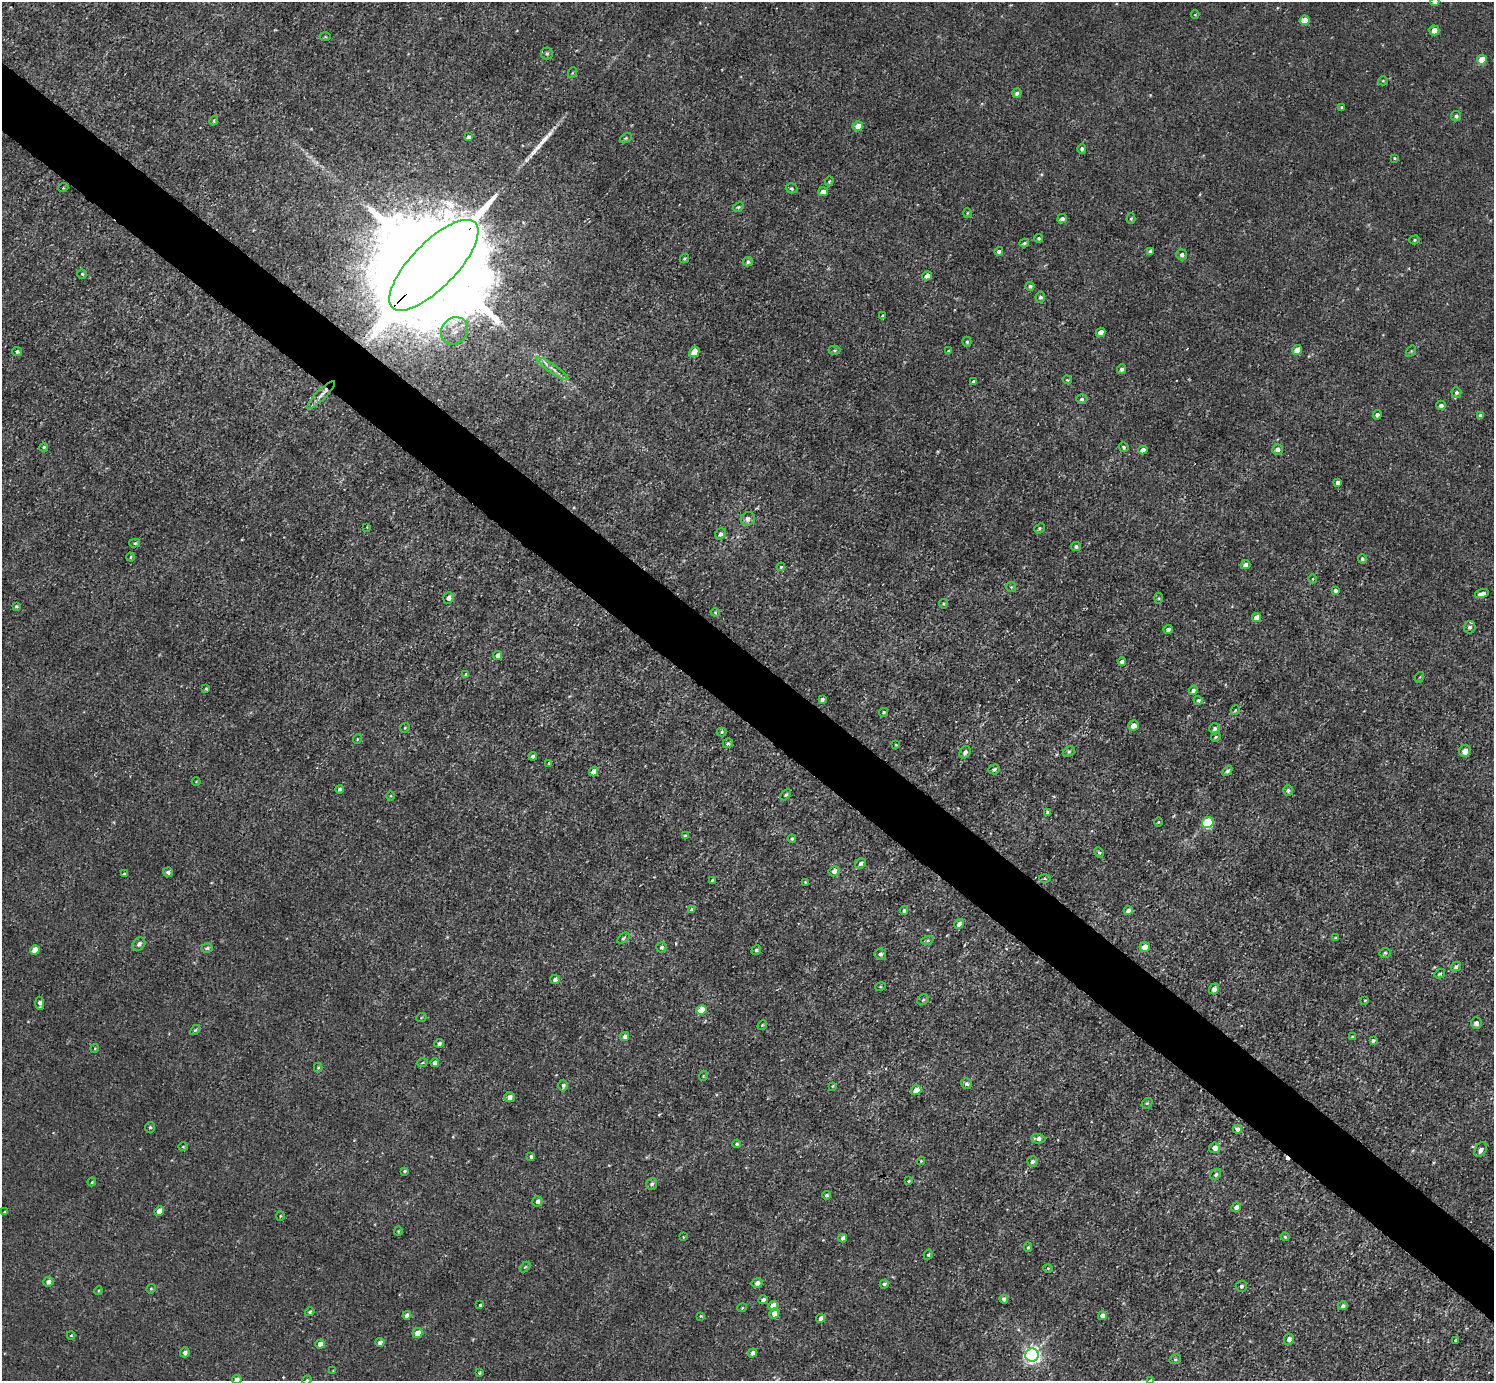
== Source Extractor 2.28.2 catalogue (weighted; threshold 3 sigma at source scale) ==
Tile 6 of 4 x 4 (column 2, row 2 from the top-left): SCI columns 1493-2984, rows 2918-4296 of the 5970 x 5973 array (HDU 1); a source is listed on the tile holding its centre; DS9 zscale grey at full resolution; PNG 1496 x 1383 px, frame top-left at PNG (2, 2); each listed source drawn as its Kron ellipse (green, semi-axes under 4 px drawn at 4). Shown black and unused: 5% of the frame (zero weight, under 3 of 5 exposures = <1% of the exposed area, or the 3 px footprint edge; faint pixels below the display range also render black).
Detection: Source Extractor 2.28.2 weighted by HDU 2 'WHT'; one run over the whole footprint, this tile lists its part. Background 0.00405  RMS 0.006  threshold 0.0269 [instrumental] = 3 sigma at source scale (4.5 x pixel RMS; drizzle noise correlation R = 1.50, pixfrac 1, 0.05/0.05 arcsec/px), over >= 5 px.
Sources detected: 240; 2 too faint to see at this stretch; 1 cosmic-ray / hot-pixel residue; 1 long thin detection or spike segment (spike, bleed or trail) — neither listed nor drawn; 1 inside a brighter listed object's ellipse — not listed separately; the other 235 listed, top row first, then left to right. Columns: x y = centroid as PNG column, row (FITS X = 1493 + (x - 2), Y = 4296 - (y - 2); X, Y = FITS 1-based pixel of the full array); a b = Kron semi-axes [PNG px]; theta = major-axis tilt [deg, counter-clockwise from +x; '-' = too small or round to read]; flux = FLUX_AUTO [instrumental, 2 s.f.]
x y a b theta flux
1435 2 4 4 - 2.7
1195 14 4 3 - 0.45
1305 20 5 4 - 10
1434 30 5 5 - 4.6
325 37 5 3 - 0.63
547 53 6 6 - 1.2
1482 60 5 5 - 11
572 73 5 3 - 0.55
1383 81 5 4 - 0.74
1017 93 5 4 - 1.9
1342 107 4 3 - 0.84
1456 116 5 5 - 1.5
214 121 5 3 - 0.76
858 126 5 5 - 7.1
468 137 4 4 - 2
626 138 6 4 32 0.81
1082 149 5 4 - 1.5
1395 158 3 2 - 0.62
829 181 5 4 - 0.78
63 188 5 3 - 0.52
792 188 6 5 - 1.1
823 192 5 4 - 4.3
738 207 6 4 26 0.88
967 213 5 3 - 0.59
1062 219 5 4 - 2.3
1131 219 5 4 - 0.82
1039 238 4 4 - 1.1
1414 240 5 4 - 0.91
1024 243 5 3 - 1.1
999 251 4 4 - 1.9
1150 251 4 4 - 1.8
1182 255 6 5 - 2.2
684 258 5 4 - 0.8
748 262 5 4 - 1.6
434 265 59 22 46 50000
82 274 5 4 - 0.95
927 276 5 4 - 3.5
1030 286 4 4 - 1.4
1040 297 5 4 - 1.7
883 316 4 3 - 1.2
454 331 14 12 50 7.4
1101 332 5 4 - 5.1
967 342 5 4 - 1.1
834 350 6 4 3 1
1297 350 5 4 - 6.3
17 351 5 4 - 1.5
949 351 4 4 - 1.5
1411 351 6 4 56 0.89
694 352 5 5 - 9.3
553 369 19 4 -34 3.5
1121 369 5 4 - 1.4
1067 380 4 3 - 0.55
973 381 3 3 - 0.72
1456 393 5 5 - 1.5
321 395 18 5 45 4.1
1082 399 5 5 - 1.3
1441 405 5 4 - 2.3
1377 415 5 4 - 1.4
1481 415 4 3 - 2
44 447 4 4 - 1
1124 447 5 5 - 1.2
1277 449 5 5 - 2.7
1143 450 4 4 - 4.5
1338 482 4 4 - 2.4
748 519 7 6 - 2.9
367 527 3 3 - 0.51
1039 528 5 4 - 1
720 534 6 5 - 2.1
135 543 5 4 - 0.98
1076 546 5 4 - 1.7
130 557 4 3 - 0.56
1362 559 5 4 - 1.3
1245 565 5 4 - 2.2
781 567 4 4 - 0.85
1313 579 4 3 - 0.56
1011 587 5 5 - 0.81
1336 590 4 4 - 2.1
1482 594 7 4 15 3.6
448 598 6 5 - 2.6
1159 598 5 3 - 0.76
943 604 5 4 - 0.71
16 606 3 3 - 1.2
715 612 4 4 - 0.63
1257 617 5 4 - 5.6
1470 627 6 6 - 2
1168 629 4 4 - 2
497 655 4 4 - 3.3
1122 661 4 4 - 2.5
466 674 4 3 - 0.66
1420 677 5 3 - 0.55
206 689 3 3 - 0.68
1193 690 5 4 - 2.2
822 699 4 3 - 1.9
1198 700 5 4 - 1
1235 710 5 3 - 0.66
884 712 4 4 - 0.91
1133 726 5 5 - 5
405 728 5 4 - 0.76
1215 728 5 5 - 1.6
722 732 5 4 - 0.79
1216 737 5 4 - 0.86
357 739 5 3 - 0.51
728 743 5 4 - 1.4
896 745 4 3 - 0.54
1465 751 6 5 - 4.1
965 752 7 5 58 2.3
1069 752 6 4 29 1.1
533 756 4 3 - 2
549 763 3 3 - 0.76
994 769 6 5 - 1.5
1227 771 6 4 49 1.4
593 772 5 4 - 5.7
196 782 4 3 - 0.48
339 789 4 4 - 1.3
1288 790 5 5 - 1.8
786 795 6 4 44 1.2
391 796 5 3 - 0.59
1048 812 4 3 - 1.2
1159 822 5 3 - 0.57
1208 822 6 5 - 50
685 836 4 3 - 1.2
792 839 4 3 - 1.4
1099 852 5 4 - 1.1
860 863 6 4 29 1.9
834 871 5 5 - 3.1
168 872 5 4 - 1.6
124 874 4 3 - 0.7
1045 878 5 3 - 0.8
712 880 3 2 - 0.61
805 882 3 2 - 0.53
692 910 4 4 - 3
904 910 4 3 - 0.98
1128 910 4 4 - 2.8
959 924 5 4 - 2.9
623 938 7 4 36 1.1
1335 938 4 4 - 0.63
927 940 6 4 19 0.9
139 944 7 6 - 3
661 947 5 5 - 1.6
1145 947 5 5 - 6.9
207 948 6 4 16 1.5
35 950 5 4 - 7.3
756 950 5 4 - 1.2
1385 953 5 5 - 1
880 954 6 5 - 2
1456 967 5 4 - 1.5
1440 974 5 4 - 1.1
555 979 4 4 - 2.1
880 987 5 3 - 0.59
1214 989 5 5 - 3.2
923 1000 6 5 - 1
1365 1000 3 3 - 0.58
40 1003 6 4 -85 2.7
701 1010 5 4 - 15
421 1018 5 3 - 0.55
1476 1023 5 5 - 2.9
762 1025 5 4 - 0.79
195 1030 6 3 44 0.74
624 1036 5 4 - 2.4
1352 1037 4 4 - 0.63
1373 1041 4 3 - 1.6
439 1043 5 4 - 1.6
95 1048 4 3 - 0.52
422 1063 5 3 - 0.73
435 1063 4 4 - 2.9
318 1068 5 4 - 0.67
703 1076 5 3 - 0.52
966 1084 6 5 - 1.8
563 1085 6 5 - 1.4
832 1086 4 3 - 0.58
916 1090 5 4 - 8.6
510 1097 5 5 - 3.2
1147 1103 6 4 40 0.92
150 1127 5 4 - 1
1237 1129 4 4 - 2.4
1038 1139 7 5 -1 2.6
737 1144 4 4 - 1
183 1147 4 4 - 0.68
1215 1148 5 5 - 4.6
1481 1150 8 5 58 2.9
531 1156 4 4 - 1.3
921 1161 4 3 - 0.61
1032 1161 5 5 - 1.6
404 1171 3 3 - 0.93
1216 1175 6 5 - 1.4
909 1181 3 2 - 0.64
92 1182 4 3 - 0.63
652 1184 6 5 - 1.7
826 1195 4 4 - 1.3
537 1201 5 5 - 2.5
1236 1207 5 4 - 2.9
159 1211 5 4 - 6.8
5 1212 4 4 - 1.1
280 1216 5 3 - 0.62
398 1231 4 4 - 0.72
683 1237 3 3 - 0.48
1285 1237 4 3 - 0.69
843 1238 4 4 - 2.8
1028 1247 4 4 - 0.98
928 1255 5 4 - 1.1
525 1267 6 4 44 0.69
1048 1268 4 4 - 0.59
48 1282 5 4 - 2.9
757 1283 5 5 - 3
884 1284 4 4 - 1.7
1241 1286 5 5 - 1.4
151 1289 5 4 - 0.74
98 1291 4 3 - 0.61
1004 1299 4 4 - 2.2
763 1300 4 4 - 2.4
480 1305 3 3 - 0.86
773 1306 5 4 - 8.6
1343 1306 5 4 - 1.4
742 1308 5 3 - 0.56
310 1312 5 4 - 1.1
774 1313 5 4 - 5.3
407 1315 4 4 - 3.2
701 1316 4 3 - 0.62
1102 1316 4 4 - 4.8
821 1318 4 4 - 3.3
417 1333 5 4 - 6.1
71 1336 4 4 - 0.69
1289 1339 6 5 - 3.2
1455 1340 3 2 - 0.78
380 1343 4 4 - 2.8
320 1344 4 4 - 4.4
185 1353 5 4 - 2.4
752 1353 5 4 - 2.6
1032 1355 6 6 - 270
1175 1359 6 4 20 0.96
333 1371 4 3 - 0.41
479 1373 3 3 - 0.77
237 1380 5 4 - 2.9
307 1380 4 4 - 0.9
1150 1380 4 4 - 0.82
Overlapping masked pixels (flux is a lower limit): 1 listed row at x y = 434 265
Isophote crosses this tile's border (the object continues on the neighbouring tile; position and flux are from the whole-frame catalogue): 4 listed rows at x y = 1435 2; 237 1380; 307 1380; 1150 1380